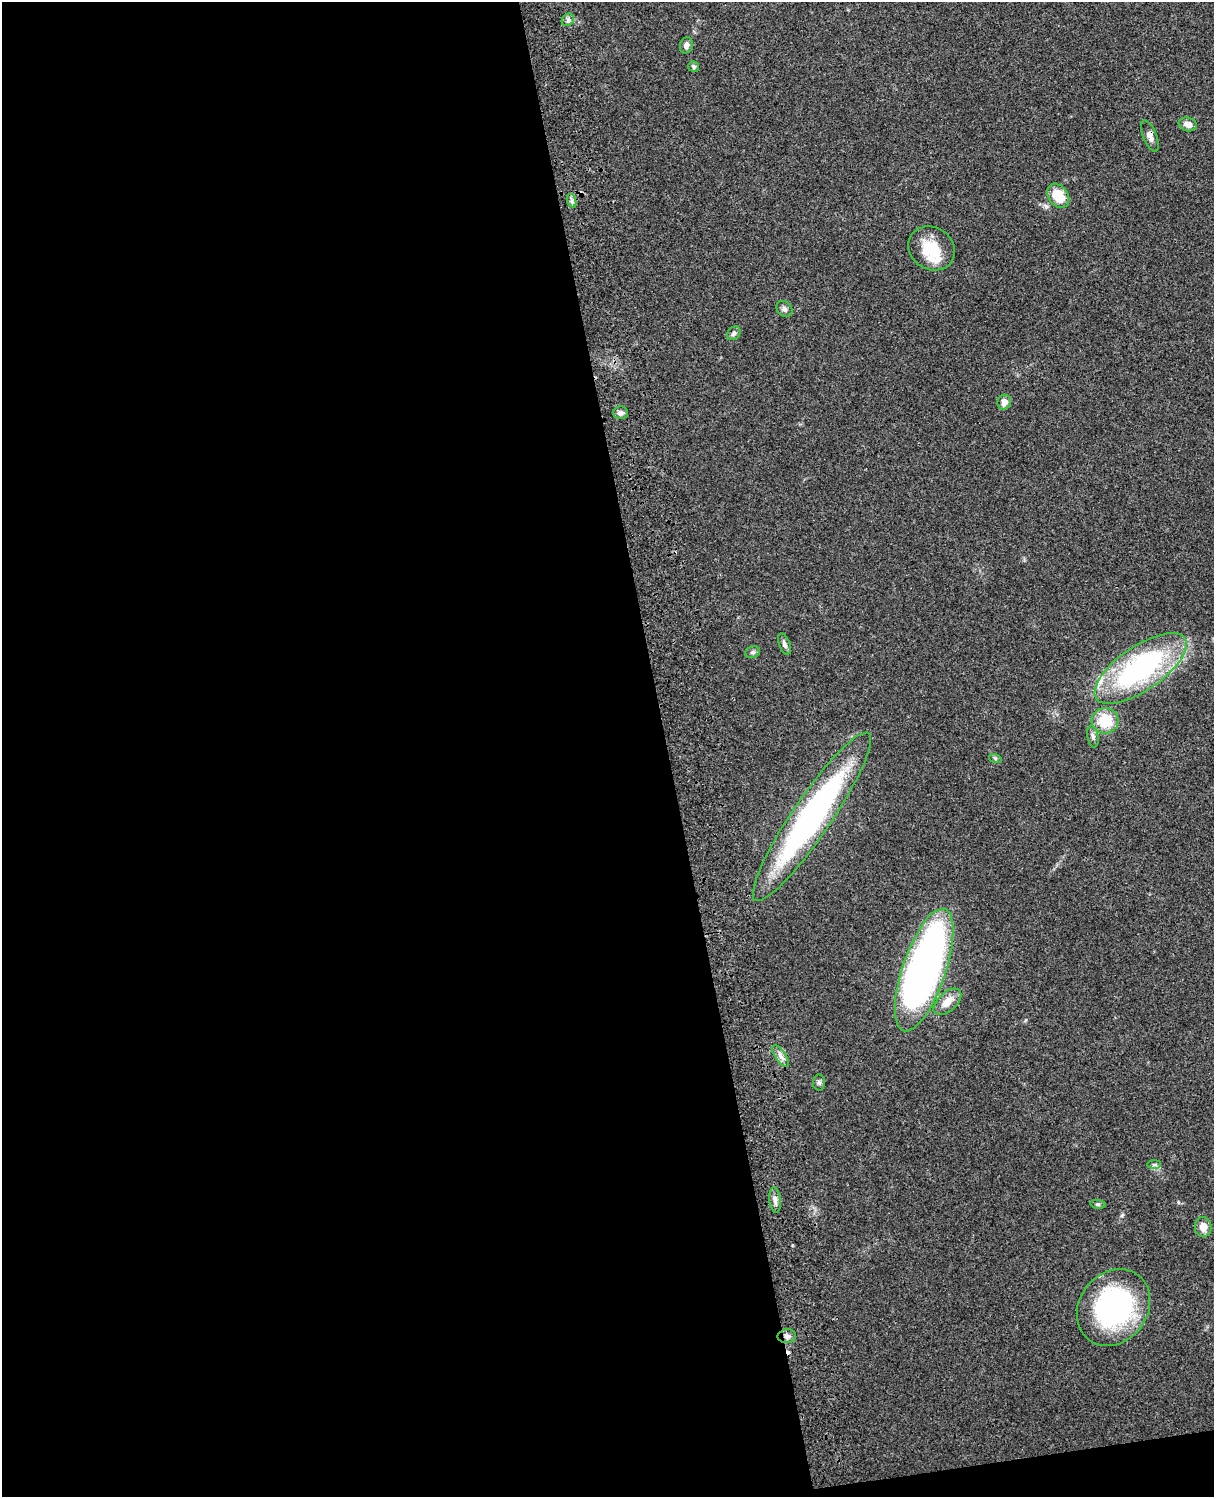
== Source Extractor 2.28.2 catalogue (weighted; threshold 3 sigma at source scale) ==
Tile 9 of 4 x 3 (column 1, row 3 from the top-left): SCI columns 119-1330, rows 164-1658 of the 5085 x 4924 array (HDU 1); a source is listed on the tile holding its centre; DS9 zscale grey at full resolution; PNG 1216 x 1499 px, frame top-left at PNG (2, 2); each listed source drawn as its Kron ellipse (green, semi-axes under 4 px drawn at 4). Shown black and unused: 56% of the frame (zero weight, under 3 of 4 exposures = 6% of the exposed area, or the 3 px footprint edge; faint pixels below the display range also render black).
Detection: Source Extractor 2.28.2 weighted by HDU 2 'WHT'; one run over the whole footprint, this tile lists its part. Background 0.104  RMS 0.0065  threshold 0.0294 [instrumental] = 3 sigma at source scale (4.5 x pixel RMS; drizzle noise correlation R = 1.50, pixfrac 1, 0.05/0.05 arcsec/px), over >= 5 px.
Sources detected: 31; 1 cosmic-ray / hot-pixel residue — neither listed nor drawn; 1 inside a brighter listed object's ellipse — not listed separately; the other 29 listed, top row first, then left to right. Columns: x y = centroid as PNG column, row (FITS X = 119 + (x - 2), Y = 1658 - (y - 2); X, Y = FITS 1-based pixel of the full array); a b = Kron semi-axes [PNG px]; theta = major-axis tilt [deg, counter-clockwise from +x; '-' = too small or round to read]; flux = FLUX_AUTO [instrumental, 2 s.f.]
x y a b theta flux
568 20 7 5 46 1.7
686 45 8 6 73 2.8
694 66 5 5 - 1.4
1188 124 9 7 -16 3.7
1150 136 16 6 -68 3.7
1058 196 13 9 -53 17
572 201 7 4 -72 1.6
932 248 24 21 -34 22
784 309 9 7 -47 2.1
734 333 8 6 46 1.9
1004 402 7 6 - 4
621 413 7 6 - 2.5
784 644 11 5 -69 2.3
752 652 7 5 19 1.4
1140 668 54 22 34 130
1105 721 13 13 - 20
1093 736 11 5 -80 2
995 758 6 4 -19 0.92
812 817 101 19 56 190
924 970 64 21 71 380
947 1002 17 9 43 7.8
780 1056 13 5 -54 3.1
819 1083 8 6 -88 1.6
1154 1165 7 4 1 1.2
775 1200 13 5 -83 3
1098 1204 8 4 -8 1.1
1203 1227 10 8 -83 6.1
1113 1307 41 34 52 110
787 1336 9 7 5 2.6
Overlapping masked pixels (flux is a lower limit): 2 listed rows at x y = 1150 136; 787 1336